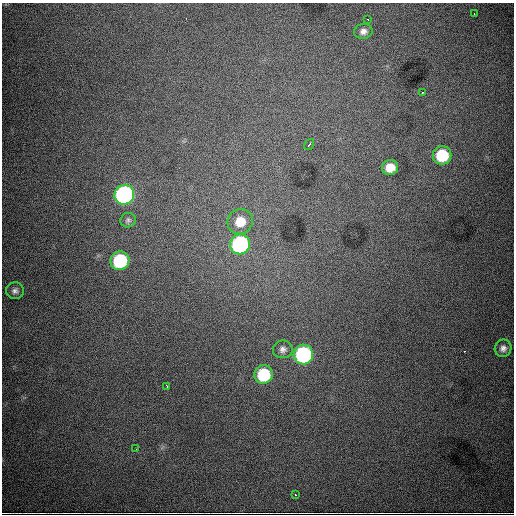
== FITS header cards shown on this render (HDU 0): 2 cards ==
NAXIS1  =                  512
NAXIS2  =                  512

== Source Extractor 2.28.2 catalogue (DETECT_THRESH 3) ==
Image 512 x 512 px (HDU 0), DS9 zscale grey, 1 PNG px = 1 image px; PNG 516 x 516 px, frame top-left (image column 1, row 512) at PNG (2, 3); each listed source drawn as its Kron ellipse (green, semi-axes under 4 px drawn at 4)
Background 7990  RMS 93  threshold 280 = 3 sigma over >= 5 px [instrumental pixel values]
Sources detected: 20; all 20 listed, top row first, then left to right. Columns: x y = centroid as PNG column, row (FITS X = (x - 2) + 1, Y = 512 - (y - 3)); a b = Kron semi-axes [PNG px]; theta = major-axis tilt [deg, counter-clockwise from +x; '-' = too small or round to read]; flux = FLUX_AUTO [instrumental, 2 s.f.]
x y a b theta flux
474 14 3 2 - 4.2e+03
368 19 3 2 - 6.1e+03
363 31 9 7 12 3.2e+04
422 92 3 3 - 1.1e+04
309 144 6 2 54 1.1e+04
442 155 9 9 - 2.9e+05
390 167 8 7 - 9.0e+04
124 195 10 9 - 1.7e+06
128 220 8 7 - 1.7e+04
240 221 13 12 - 1.3e+05
240 244 10 9 - 1.0e+06
120 261 9 9 - 4.6e+05
15 291 9 8 - 2.5e+04
503 348 9 8 - 3.1e+04
283 349 10 9 - 2.9e+04
303 354 10 9 - 9.7e+05
263 374 9 9 - 3.3e+05
167 387 3 2 - 8.7e+03
136 449 2 2 - 4.6e+03
295 495 3 3 - 1.0e+04